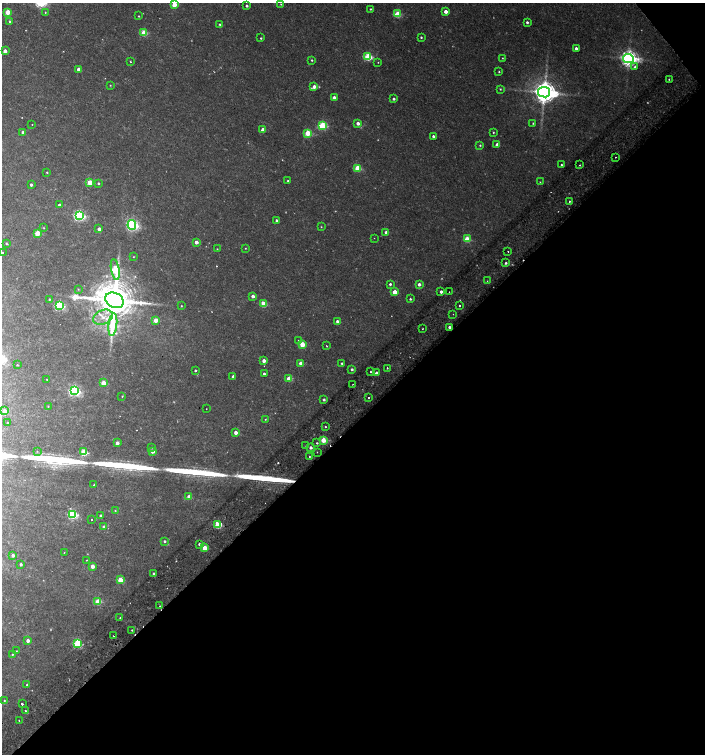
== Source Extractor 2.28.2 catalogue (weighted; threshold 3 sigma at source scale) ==
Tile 12 of 4 x 4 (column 4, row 3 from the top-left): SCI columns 4408-5813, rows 1557-3060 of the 6068 x 6115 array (HDU 1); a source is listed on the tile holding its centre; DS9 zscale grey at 2 x 2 block average (1 PNG px = mean of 2 x 2 image px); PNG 707 x 756 px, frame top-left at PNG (2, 3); each listed source drawn as its Kron ellipse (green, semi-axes under 4 px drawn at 4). Shown black and unused: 45% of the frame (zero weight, under 2 of 3 exposures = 3% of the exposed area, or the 3 px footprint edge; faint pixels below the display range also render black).
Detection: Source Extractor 2.28.2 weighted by HDU 2 'WHT'; one run over the whole footprint, this tile lists its part. Background 0.0101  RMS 0.0028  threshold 0.0126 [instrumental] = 3 sigma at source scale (4.5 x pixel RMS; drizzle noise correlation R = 1.50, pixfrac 1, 0.0396/0.0396 arcsec/px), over >= 5 px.
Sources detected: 191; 12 too faint to see at this stretch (2 x 2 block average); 3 cosmic-ray / hot-pixel residue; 5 long thin detections or spike segments (spike, bleed or trail) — neither listed nor drawn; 2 inside a brighter listed object's ellipse — not listed separately; the other 169 listed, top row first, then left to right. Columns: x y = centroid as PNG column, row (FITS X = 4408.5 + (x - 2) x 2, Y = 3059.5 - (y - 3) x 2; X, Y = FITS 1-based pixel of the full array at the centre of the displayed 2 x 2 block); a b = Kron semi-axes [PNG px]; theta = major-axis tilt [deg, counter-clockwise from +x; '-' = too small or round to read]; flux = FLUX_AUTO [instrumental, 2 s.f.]
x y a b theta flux
174 4 3 3 - 17
281 4 3 2 - 0.48
247 6 2 2 - 1.8
370 9 2 2 - 0.76
446 11 3 2 - 5.9
8 12 3 3 - 19
45 12 3 2 - 0.58
397 14 3 3 - 23
139 16 2 2 - 0.5
9 21 3 3 - 0.74
527 22 3 2 - 1.6
220 24 2 2 - 0.73
144 33 3 3 - 22
421 37 2 2 - 0.92
261 38 2 2 - 1
576 48 2 2 - 2.4
5 51 2 2 - 5.5
368 57 3 3 - 46
502 58 2 2 - 0.44
628 58 5 4 - 360
312 60 2 2 - 0.74
130 62 2 2 - 0.55
378 62 2 2 - 0.31
635 67 3 3 - 1.9
79 69 2 2 - 4.5
499 72 2 2 - 0.59
669 79 2 2 - 1.6
110 85 3 2 - 0.46
314 87 3 3 - 4.9
500 89 3 2 - 0.64
544 92 6 5 - 810
334 97 2 2 - 4.3
394 99 2 2 - 1.6
358 123 2 2 - 4.1
533 123 3 2 - 0.6
32 125 2 2 - 0.26
322 126 3 3 - 47
263 130 2 2 - 5.2
23 132 2 2 - 3.5
493 132 2 2 - 0.64
308 133 3 3 - 26
433 136 2 2 - 1.7
480 145 3 3 - 0.75
497 145 2 2 - 5
615 157 2 2 - 2.8
561 165 2 2 - 0.77
580 165 2 2 - 0.8
358 168 3 3 - 24
47 172 2 2 - 0.57
288 181 3 2 - 0.6
90 182 3 3 - 18
540 182 2 2 - 0.8
98 183 3 2 - 1
31 185 2 2 - 2.2
569 201 3 2 - 0.74
59 205 2 2 - 1.8
79 216 4 3 - 120
276 220 2 2 - 1.5
132 225 5 4 - 150
321 227 3 2 - 0.42
44 228 3 2 - 0.47
99 229 2 2 - 3.6
386 232 3 2 - 3.3
37 233 3 3 - 21
374 238 2 2 - 0.27
467 239 3 3 - 18
196 242 2 2 - 5.4
6 243 3 2 - 0.68
245 248 2 2 - 0.44
217 249 2 2 - 0.49
508 251 2 2 - 1.6
2 253 2 2 - 0.89
133 257 2 2 - 0.36
506 263 3 2 - 1.3
115 269 10 4 -81 48
487 281 2 2 - 0.3
390 284 2 2 - 1.4
419 284 3 3 - 2.9
78 289 3 3 - 0.46
395 292 3 3 - 12
441 292 2 2 - 2.8
449 292 2 2 - 0.53
253 296 2 2 - 3.8
49 299 3 2 - 0.78
410 299 2 2 - 1
115 300 9 7 -28 2700
264 304 3 3 - 17
59 306 3 3 - 67
181 306 2 2 - 0.44
460 306 2 2 - 1.3
453 314 2 2 - 0.29
103 317 10 7 25 6.2
156 320 3 2 - 11
337 321 2 2 - 1.9
113 325 11 4 84 36
449 327 2 2 - 2.1
422 329 2 2 - 0.47
299 341 2 2 - 0.87
302 344 3 3 - 19
327 346 2 2 - 0.52
264 361 2 2 - 4.8
301 363 2 2 - 8.6
342 363 2 2 - 0.98
17 365 2 2 - 0.51
387 368 2 2 - 0.95
352 369 3 3 - 1.4
195 370 2 2 - 1.1
371 372 2 2 - 0.55
376 373 2 2 - 2.9
264 374 2 2 - 1.6
233 376 2 2 - 1.8
289 378 3 2 - 12
47 379 2 2 - 0.5
103 383 3 3 - 18
353 384 2 2 - 0.39
74 391 4 3 - 130
122 396 3 2 - 0.44
368 398 2 2 - 1.5
324 400 3 3 - 1.3
48 406 2 2 - 0.39
206 409 2 2 - 0.28
4 411 3 2 - 4.7
265 419 2 2 - 0.47
7 423 2 2 - 0.39
325 427 2 2 - 1.1
236 432 2 2 - 5.7
323 440 3 3 - 18
117 443 2 2 - 3.8
317 443 2 2 - 1.7
306 446 2 2 - 0.32
311 447 2 2 - 2.7
151 448 3 2 - 0.37
37 451 3 2 - 0.37
152 451 2 2 - 4.9
84 452 3 3 - 34
317 452 2 2 - 0.41
309 457 2 2 - 0.65
94 485 2 2 - 0.65
189 497 2 2 - 6.6
115 510 2 2 - 0.38
73 514 3 3 - 73
101 516 2 2 - 2.6
91 520 2 2 - 2.5
218 525 3 3 - 30
104 527 2 2 - 2.4
165 541 3 3 - 1.1
199 544 3 3 - 1.5
205 548 3 2 - 16
64 552 2 2 - 0.57
13 555 2 2 - 3.6
87 560 2 2 - 0.89
21 564 2 2 - 1.7
92 566 3 2 - 8
154 574 2 2 - 2.3
120 580 3 3 - 17
98 601 3 3 - 19
160 606 2 2 - 0.53
120 618 2 2 - 0.52
132 630 2 2 - 0.61
113 636 2 2 - 0.74
28 641 2 2 - 4.9
78 644 3 3 - 61
16 651 2 2 - 0.31
12 654 2 2 - 0.52
27 685 2 2 - 1.1
4 700 2 2 - 0.56
22 704 2 2 - 16
25 711 2 2 - 2
19 720 2 2 - 0.82
Isophote crosses this tile's border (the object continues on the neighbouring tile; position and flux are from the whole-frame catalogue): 2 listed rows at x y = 174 4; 2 253